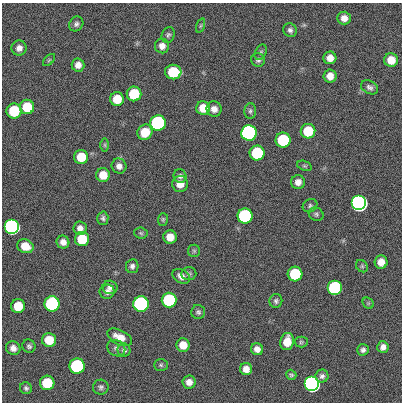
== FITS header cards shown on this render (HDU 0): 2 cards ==
NAXIS1  =                  400
NAXIS2  =                  400

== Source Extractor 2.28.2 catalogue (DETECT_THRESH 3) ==
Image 400 x 400 px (HDU 0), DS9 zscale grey, 1 PNG px = 1 image px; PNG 404 x 404 px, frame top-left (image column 1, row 400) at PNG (2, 3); each listed source drawn as its Kron ellipse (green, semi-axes under 4 px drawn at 4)
Background 0.954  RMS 33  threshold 100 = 3 sigma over >= 5 px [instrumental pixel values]
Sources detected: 89; all 89 listed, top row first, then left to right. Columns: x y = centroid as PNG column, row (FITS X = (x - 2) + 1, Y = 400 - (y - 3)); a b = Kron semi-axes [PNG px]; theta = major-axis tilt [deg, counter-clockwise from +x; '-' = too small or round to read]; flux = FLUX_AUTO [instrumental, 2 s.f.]
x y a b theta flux
344 18 6 6 - 1.6e+04
76 24 8 6 53 6.6e+03
200 26 7 3 71 3.0e+03
290 30 7 6 - 6.8e+03
168 35 8 6 69 5.4e+03
162 46 7 7 - 1.3e+04
19 48 8 7 - 1.2e+04
261 52 8 5 60 4.7e+03
330 58 6 6 - 1.8e+04
49 60 7 4 45 3.1e+03
258 60 7 6 - 6.2e+03
391 60 7 6 - 3.2e+04
78 65 6 6 - 1.4e+04
173 72 8 7 - 1.2e+05
330 76 6 6 - 1.9e+04
369 87 9 6 -28 8.0e+03
134 94 7 7 - 1.2e+05
117 99 7 7 - 4.7e+04
27 107 7 7 - 7.3e+04
203 108 7 7 - 3.8e+04
214 109 7 7 - 1.4e+04
14 111 7 7 - 1.2e+05
250 111 8 6 89 4.9e+03
158 123 7 7 - 1.0e+06
308 131 7 7 - 9.0e+04
145 132 8 7 - 5.1e+04
249 133 7 7 - 3.5e+06
283 140 7 7 - 2.1e+05
105 145 6 4 -89 3.6e+03
257 153 7 7 - 1.8e+05
81 157 7 7 - 5.7e+04
119 166 7 7 - 1.2e+04
304 166 8 4 -19 3.9e+03
103 175 7 7 - 3.5e+04
180 176 7 6 - 6.3e+03
298 182 7 7 - 1.4e+04
180 184 8 7 - 2.4e+04
359 203 7 7 - 1.1e+07
310 206 7 6 - 5.0e+03
316 214 8 6 -28 5.6e+03
245 216 7 7 - 5.4e+05
103 218 6 5 - 5.3e+03
163 219 6 5 - 3.7e+03
12 227 7 7 - 2.9e+06
80 228 6 6 - 1.2e+04
141 233 7 5 -4 3.7e+03
170 237 7 6 - 2.9e+04
82 239 7 7 - 7.7e+04
63 242 6 6 - 1.3e+04
25 246 8 6 -21 3.7e+04
194 251 6 6 - 4.1e+03
381 262 6 6 - 2.0e+04
132 266 7 6 - 7.0e+03
362 266 7 5 -45 3.8e+03
189 274 7 6 - 5.2e+03
295 274 7 7 - 1.4e+05
181 276 9 6 -31 1.2e+04
110 287 7 7 - 1.0e+04
335 288 7 7 - 5.7e+05
107 292 7 7 - 9.9e+03
169 300 7 7 - 3.1e+05
276 301 7 6 - 5.8e+03
368 303 6 5 - 3.3e+03
52 304 8 7 - 6.1e+05
141 304 7 7 - 2.1e+06
18 306 7 7 - 5.0e+04
198 312 7 7 - 5.9e+03
120 337 13 7 -27 2.5e+04
49 340 7 7 - 4.8e+04
287 342 9 6 78 3.3e+04
301 342 6 5 - 3.8e+03
183 345 7 6 - 2.8e+04
29 346 7 6 - 5.5e+03
383 347 6 5 - 1.1e+04
13 348 7 6 - 1.4e+04
116 348 10 7 -33 7.9e+03
257 349 6 6 - 1.3e+04
124 350 6 6 - 6.3e+03
363 350 6 5 - 6.8e+03
161 365 7 5 -2 4.3e+03
77 366 7 7 - 5.2e+05
246 369 6 6 - 1.6e+04
291 375 5 5 - 4.2e+03
322 376 6 6 - 7.6e+03
189 382 6 6 - 1.5e+04
47 383 7 7 - 1.0e+05
312 384 7 7 - 5.5e+06
101 387 8 7 - 6.3e+03
26 388 6 5 - 5.3e+03